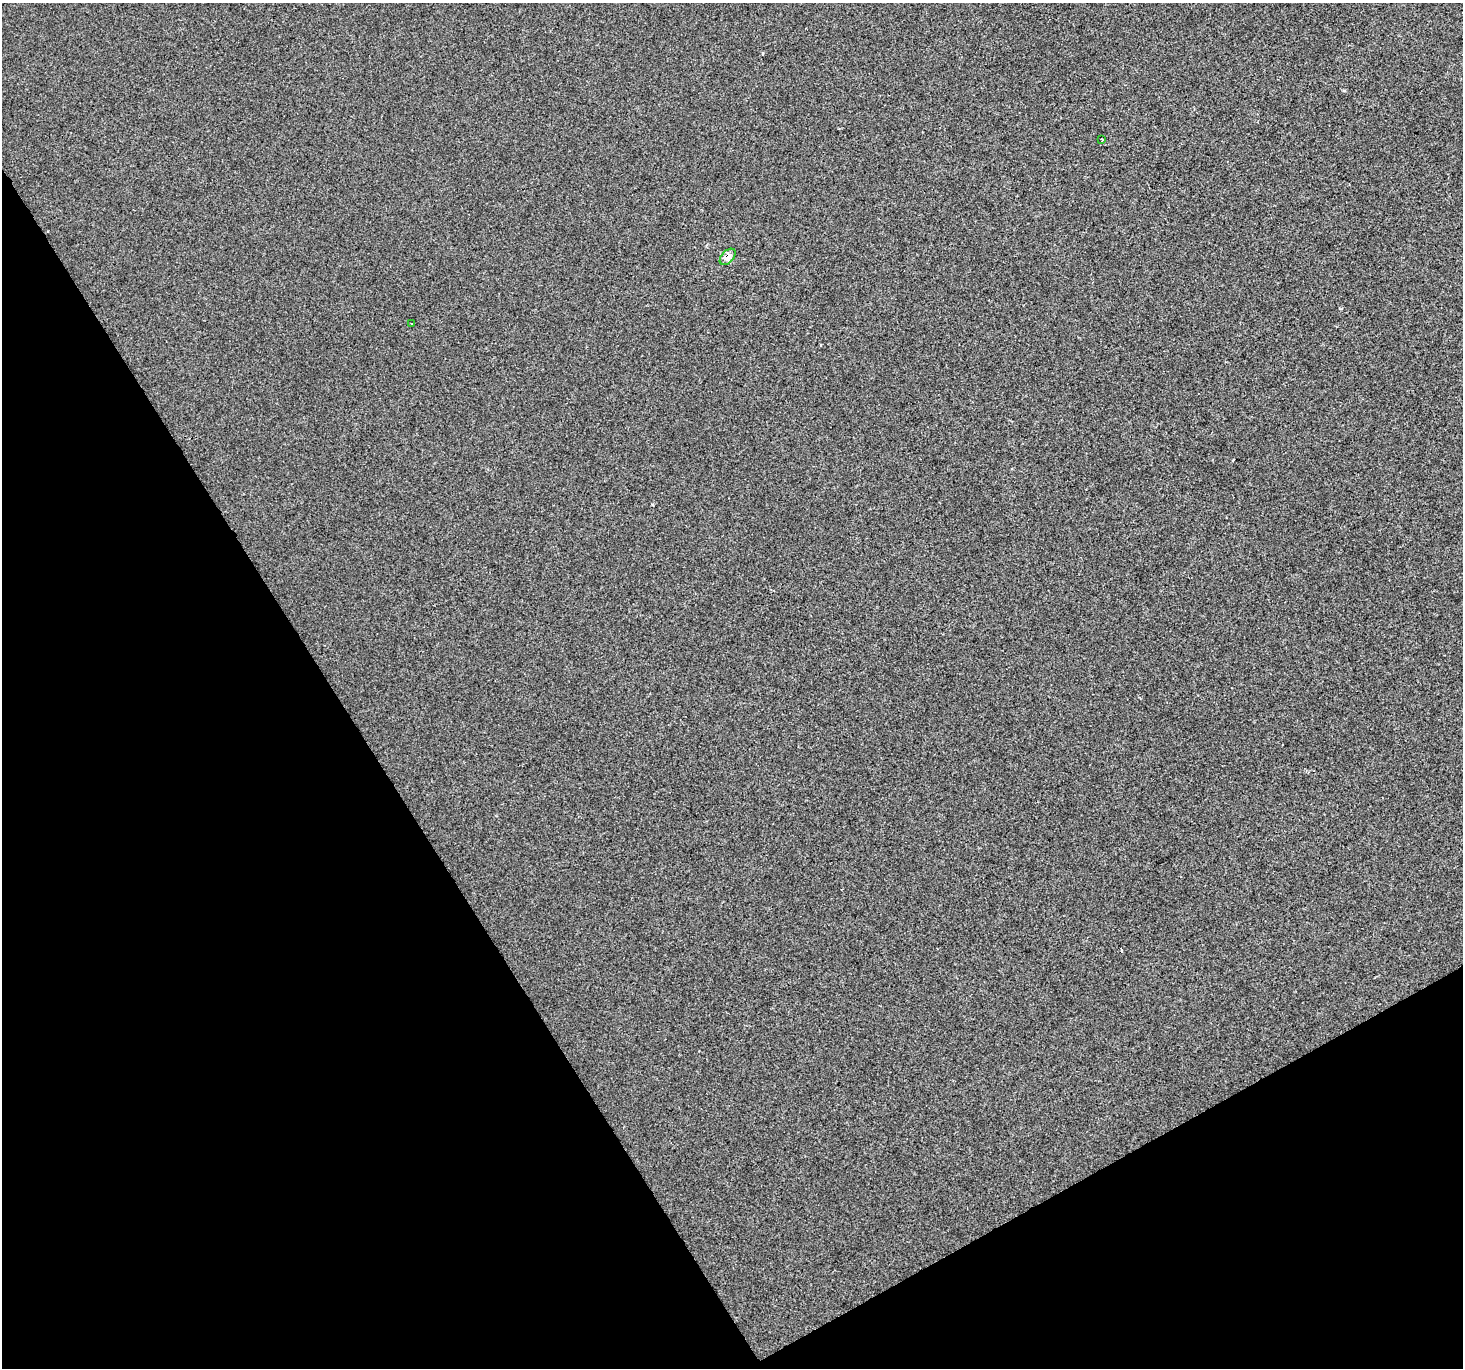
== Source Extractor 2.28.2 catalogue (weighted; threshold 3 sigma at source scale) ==
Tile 14 of 4 x 4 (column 2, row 4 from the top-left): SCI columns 1462-2922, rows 111-1476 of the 5847 x 5747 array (HDU 1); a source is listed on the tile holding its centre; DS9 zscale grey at full resolution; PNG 1465 x 1370 px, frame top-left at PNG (2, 3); each listed source drawn as its Kron ellipse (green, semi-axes under 4 px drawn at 4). Shown black and unused: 30% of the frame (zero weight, under 2 of 3 exposures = <1% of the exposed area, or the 3 px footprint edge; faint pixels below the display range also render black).
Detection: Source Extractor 2.28.2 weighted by HDU 2 'WHT'; one run over the whole footprint, this tile lists its part. Background -5.57e-04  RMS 0.0045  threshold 0.0202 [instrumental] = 3 sigma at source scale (4.5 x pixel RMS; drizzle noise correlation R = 1.50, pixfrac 1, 0.0396/0.0396 arcsec/px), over >= 5 px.
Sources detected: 4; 1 cosmic-ray / hot-pixel residue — neither listed nor drawn; the other 3 listed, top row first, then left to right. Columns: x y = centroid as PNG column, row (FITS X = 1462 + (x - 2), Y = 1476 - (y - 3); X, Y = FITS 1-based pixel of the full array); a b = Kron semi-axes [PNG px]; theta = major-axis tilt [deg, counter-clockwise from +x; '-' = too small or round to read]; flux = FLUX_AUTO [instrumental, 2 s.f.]
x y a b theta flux
1102 139 3 2 - 0.42
728 257 10 6 47 3
412 324 3 2 - 0.38
Overlapping masked pixels (flux is a lower limit): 1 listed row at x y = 728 257